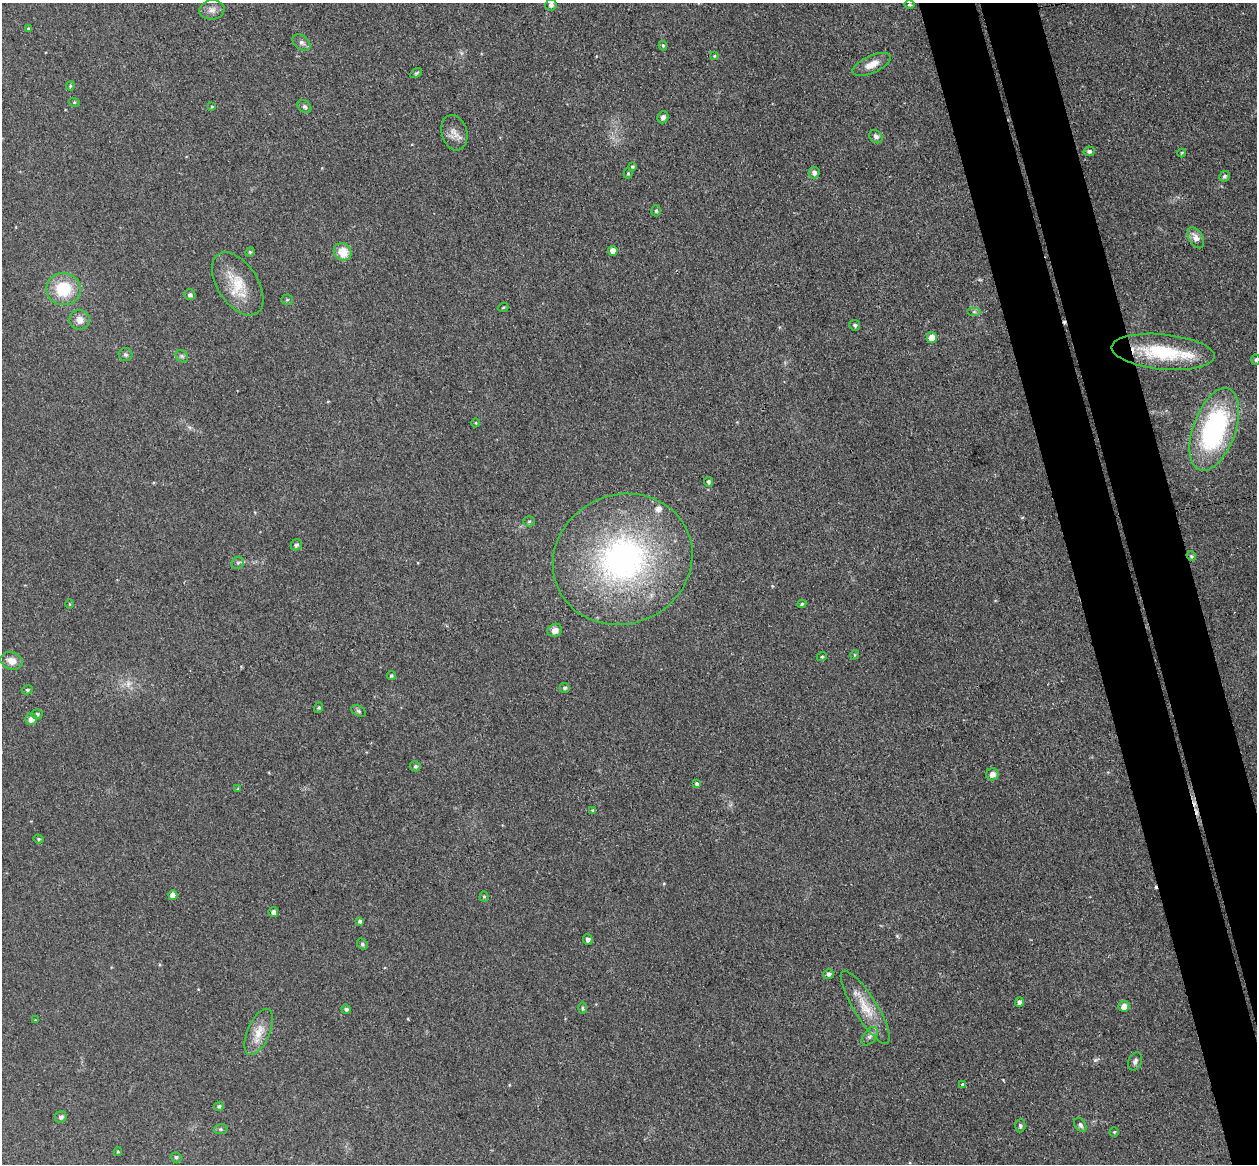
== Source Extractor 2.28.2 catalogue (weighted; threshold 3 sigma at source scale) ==
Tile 6 of 4 x 4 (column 2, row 2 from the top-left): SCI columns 1314-2568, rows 2481-3642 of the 5135 x 5078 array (HDU 1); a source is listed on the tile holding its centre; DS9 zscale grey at full resolution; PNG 1259 x 1166 px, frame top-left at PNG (2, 3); each listed source drawn as its Kron ellipse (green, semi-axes under 4 px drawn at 4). Shown black and unused: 8% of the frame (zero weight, under 3 of 4 exposures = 5% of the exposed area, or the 3 px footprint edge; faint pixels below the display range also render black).
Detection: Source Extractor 2.28.2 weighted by HDU 2 'WHT'; one run over the whole footprint, this tile lists its part. Background 0.0741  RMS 0.0078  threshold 0.0353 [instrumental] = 3 sigma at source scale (4.5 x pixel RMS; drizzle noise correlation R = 1.50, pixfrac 1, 0.05/0.05 arcsec/px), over >= 5 px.
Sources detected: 97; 3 cosmic-ray / hot-pixel residue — neither listed nor drawn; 2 inside a brighter listed object's ellipse — not listed separately; the other 92 listed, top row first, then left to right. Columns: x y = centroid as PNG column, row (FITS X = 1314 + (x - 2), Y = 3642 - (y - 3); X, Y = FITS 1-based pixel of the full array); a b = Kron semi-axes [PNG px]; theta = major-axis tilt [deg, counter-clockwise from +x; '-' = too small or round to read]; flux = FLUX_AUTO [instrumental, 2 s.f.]
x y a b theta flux
551 5 6 5 - 2.5
909 5 5 4 - 1
212 10 12 9 8 4.6
28 29 4 3 - 1.4
302 43 10 7 -37 3
663 46 5 4 - 1.2
714 56 4 3 - 0.87
872 64 20 8 24 8.2
416 73 6 4 34 1.1
70 86 4 4 - 0.99
74 102 5 3 - 0.8
304 106 7 5 -42 1.9
212 107 3 3 - 0.79
663 117 6 5 - 2.6
454 133 18 12 -73 7
876 137 7 6 - 2.5
1089 151 5 4 - 1.8
1182 153 4 4 - 0.79
632 166 4 3 - 1.2
628 173 5 4 - 1
814 173 5 5 - 3.6
1224 176 5 5 - 1.7
656 211 5 4 - 1.4
1196 238 11 7 -59 6.4
613 251 5 4 - 5.4
250 252 5 4 - 0.98
343 252 9 8 - 13
238 284 35 20 -57 26
63 289 17 16 - 29
190 295 6 5 - 1.9
287 300 5 5 - 1.2
503 308 5 3 - 0.68
974 312 7 4 0 1.6
80 320 10 9 - 6
855 325 5 5 - 1.8
932 338 5 5 - 10
1163 352 52 17 -6 53
125 355 7 6 - 1.7
182 356 7 5 -45 1.6
1256 360 5 5 - 1.4
476 423 4 3 - 0.72
1214 429 43 21 70 140
708 482 5 4 - 1.8
529 521 5 5 - 1.2
296 545 6 5 - 1.9
1191 556 5 4 - 1.3
623 559 71 64 25 230
238 563 6 5 - 1.6
70 604 5 3 - 0.64
802 604 4 4 - 1.2
555 630 7 6 - 4.6
854 655 5 3 - 0.81
822 656 5 3 - 0.93
11 661 11 8 -18 6.7
391 676 4 4 - 1.1
565 688 5 5 - 1.5
27 690 5 4 - 1.2
319 708 5 4 - 1.1
358 711 8 5 -28 1.4
37 714 5 5 - 1.5
31 719 6 5 - 5
415 766 5 5 - 1.4
992 774 6 6 - 4.6
697 784 4 4 - 1.6
238 789 4 3 - 0.89
593 810 4 3 - 1.4
39 839 5 3 - 1.2
173 895 5 4 - 5.9
484 897 5 4 - 1
273 912 5 4 - 2.7
360 921 4 3 - 1.9
588 939 5 5 - 2.8
362 944 6 5 - 1.5
828 974 5 5 - 2.4
1019 1002 5 4 - 2.1
1124 1006 5 5 - 6.1
865 1007 42 11 -58 19
582 1008 6 4 -89 1
346 1009 5 4 - 1.9
35 1020 3 3 - 0.57
259 1032 25 11 66 12
870 1036 10 6 51 2.8
1135 1061 9 6 68 2.5
963 1084 4 3 - 2.1
219 1106 5 4 - 1.4
61 1117 6 5 - 2.1
1080 1125 8 5 -56 2.1
1020 1126 6 5 - 2
221 1129 7 5 12 1.3
1114 1132 4 4 - 0.93
118 1152 4 4 - 0.95
176 1157 5 5 - 1.5
Overlapping masked pixels (flux is a lower limit): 2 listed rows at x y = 1163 352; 1191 556
Isophote crosses this tile's border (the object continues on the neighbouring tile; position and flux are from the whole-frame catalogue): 1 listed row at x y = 1256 360